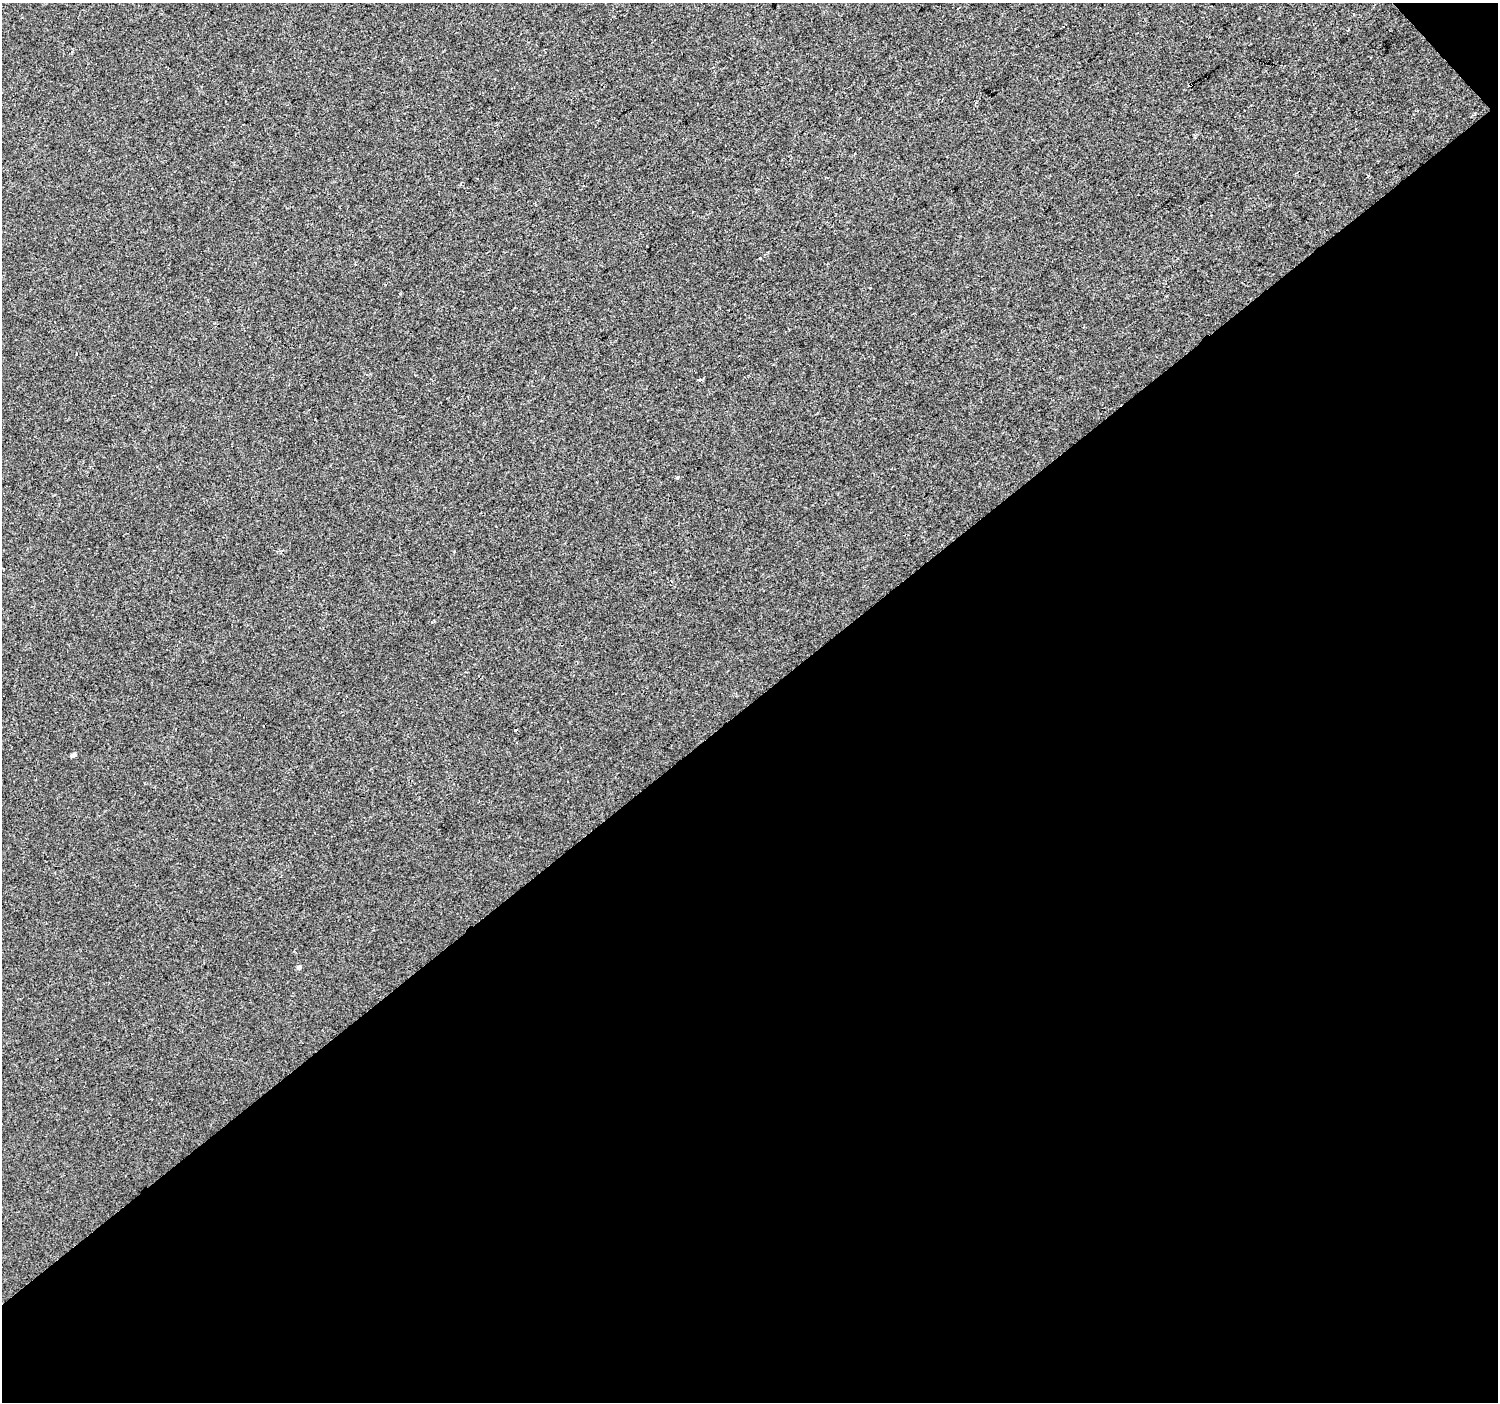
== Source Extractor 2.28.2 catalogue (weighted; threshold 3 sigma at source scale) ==
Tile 4 of 2 x 2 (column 2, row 2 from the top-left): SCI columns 1497-2992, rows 79-1478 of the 2993 x 2976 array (HDU 1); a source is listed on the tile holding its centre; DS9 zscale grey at full resolution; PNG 1500 x 1404 px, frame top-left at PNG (2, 3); no overlay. Shown black and unused: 50% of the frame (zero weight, under 2 of 3 exposures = <1% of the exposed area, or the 3 px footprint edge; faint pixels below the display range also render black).
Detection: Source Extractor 2.28.2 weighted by HDU 2 'WHT'; one run over the whole footprint, this tile lists its part. Background -2.79e-04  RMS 0.004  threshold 0.0179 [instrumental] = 3 sigma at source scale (4.5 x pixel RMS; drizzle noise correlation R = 1.50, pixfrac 1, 0.0396/0.0396 arcsec/px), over >= 5 px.
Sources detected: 6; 1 cosmic-ray / hot-pixel residue — not listed; the other 5 listed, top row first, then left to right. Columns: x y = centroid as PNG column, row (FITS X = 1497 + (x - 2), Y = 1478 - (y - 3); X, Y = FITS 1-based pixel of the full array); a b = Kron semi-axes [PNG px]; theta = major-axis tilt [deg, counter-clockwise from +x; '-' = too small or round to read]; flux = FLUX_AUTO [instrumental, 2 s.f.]
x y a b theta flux
760 258 3 2 - 0.35
700 380 5 4 - 0.69
516 730 3 2 - 0.44
73 755 4 3 - 1.9
299 967 5 4 - 1.1